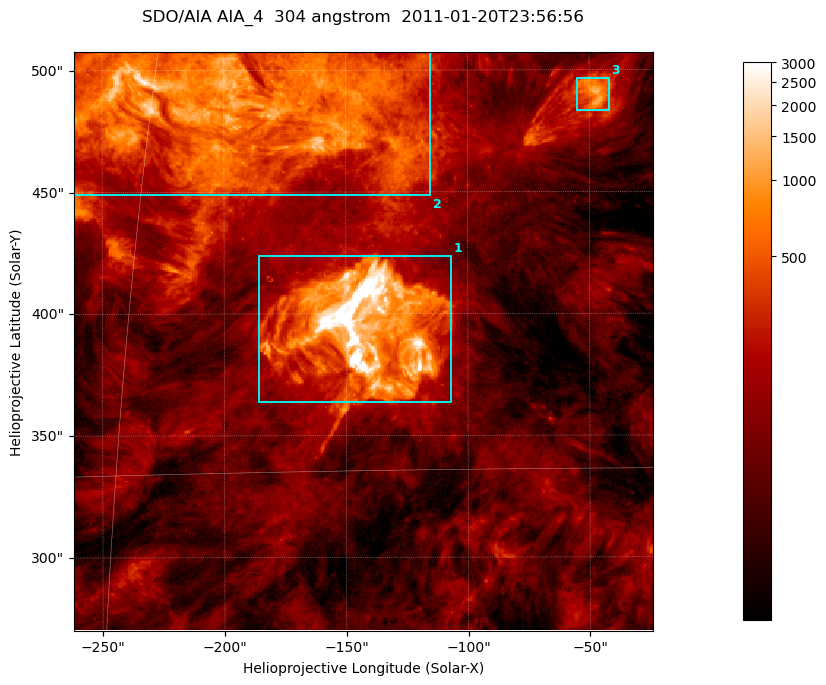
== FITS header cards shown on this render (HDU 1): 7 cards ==
TELESCOP= 'SDO/AIA '           / For AIA: SDO/AIA
INSTRUME= 'AIA_4   '           / For AIA: AIA_ATA1, AIA_ATA2, AIA_ATA3 or AIA_AT
WAVELNTH=                  304 / [angstrom] Wavelength
WAVEUNIT= 'angstrom'           / Wavelength unit: angstrom
DATE-OBS= '2011-01-20T23:56:56.124' / [ISO] Date when observation started; ISO 8
CTYPE1  = 'HPLN-TAN'           / CTYPE1; Typically HPLN
CTYPE2  = 'HPLT-TAN'           / CTYPE2; Typically HPLT

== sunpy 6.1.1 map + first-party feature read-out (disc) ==
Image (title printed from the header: SDO/AIA AIA_4  304 angstrom  2011-01-20T23:56:56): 396 x 396 px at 0.6 arcsec/px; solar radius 975 arcsec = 1625 px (partial field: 1.9% of the solar disc is inside the frame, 100% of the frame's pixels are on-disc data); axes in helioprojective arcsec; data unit not stated in the header (colour bar unlabelled)
Orientation: roll -0.132 deg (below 1 deg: not rotated)
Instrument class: DISC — disc imager (sunpy class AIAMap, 304 A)
Bright regions (active regions / flare kernels): reference = the on-disc median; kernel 3 px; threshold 5 sigma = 368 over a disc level ~110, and >= 1.15x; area >= 156 px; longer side >= 5 px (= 3 arcsec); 3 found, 3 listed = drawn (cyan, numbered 1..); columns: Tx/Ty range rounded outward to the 2 arcsec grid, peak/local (2 s.f.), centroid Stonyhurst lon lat
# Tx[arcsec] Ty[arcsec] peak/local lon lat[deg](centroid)
1 -186..-106 362..424 95 -9 +19
2 -262..-114 448..508 22 -13 +25
3 -56..-42 482..498 12 -3 +25